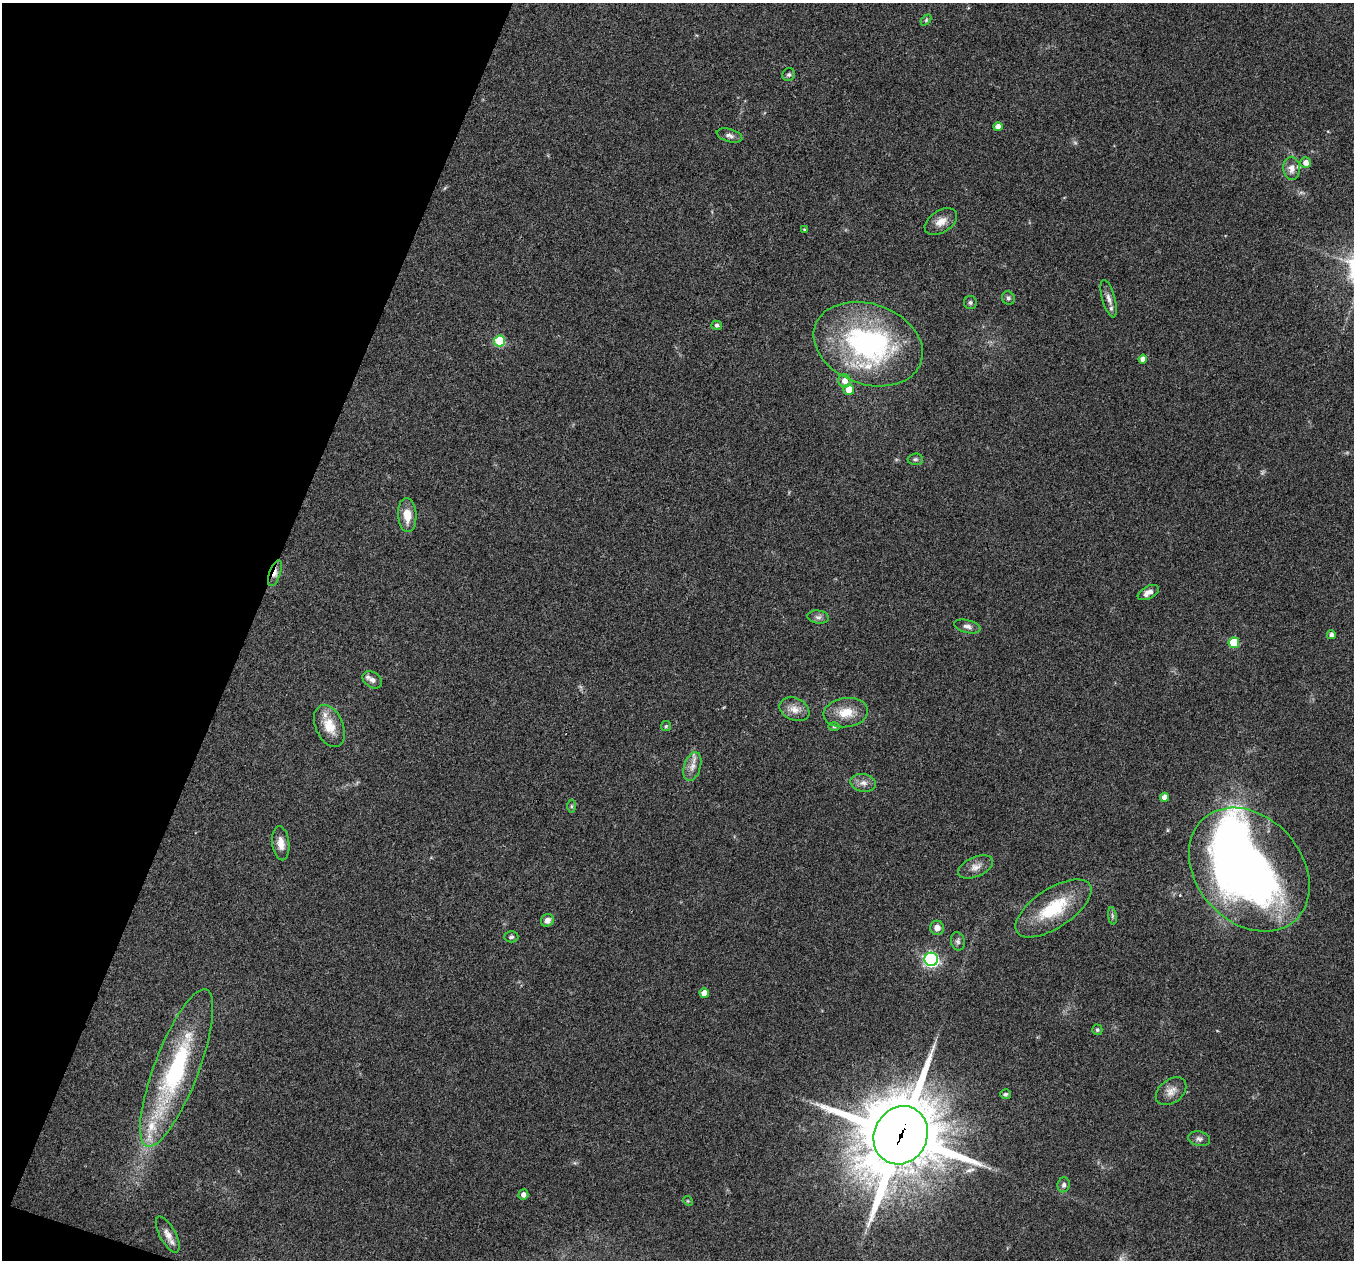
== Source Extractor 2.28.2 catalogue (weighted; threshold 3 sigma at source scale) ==
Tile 9 of 4 x 4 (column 1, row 3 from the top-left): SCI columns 3-1354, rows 1393-2650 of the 5418 x 5431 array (HDU 1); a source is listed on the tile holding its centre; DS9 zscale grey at full resolution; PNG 1356 x 1262 px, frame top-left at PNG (2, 3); each listed source drawn as its Kron ellipse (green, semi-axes under 4 px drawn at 4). Shown black and unused: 19% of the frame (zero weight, under 3 of 4 exposures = <1% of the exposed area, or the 3 px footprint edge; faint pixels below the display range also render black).
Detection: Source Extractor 2.28.2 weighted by HDU 2 'WHT'; one run over the whole footprint, this tile lists its part. Background 0.079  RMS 0.0058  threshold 0.0261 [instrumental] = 3 sigma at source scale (4.5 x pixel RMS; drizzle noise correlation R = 1.50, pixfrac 1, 0.05/0.05 arcsec/px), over >= 5 px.
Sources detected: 61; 2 too faint to see at this stretch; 1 inside a brighter object's white glare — neither listed nor drawn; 2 inside a brighter listed object's ellipse — not listed separately; the other 56 listed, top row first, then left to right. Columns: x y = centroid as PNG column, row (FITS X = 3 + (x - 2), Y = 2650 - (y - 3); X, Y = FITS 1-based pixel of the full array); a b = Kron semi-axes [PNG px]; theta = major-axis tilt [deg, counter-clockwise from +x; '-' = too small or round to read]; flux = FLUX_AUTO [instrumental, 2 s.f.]
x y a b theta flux
926 20 6 4 46 0.73
789 74 7 6 - 1.3
998 127 4 4 - 3.9
730 136 13 6 -16 2.3
1306 163 5 5 - 4.4
1292 168 11 8 -88 4.4
941 222 18 11 33 5.9
804 229 3 3 - 0.53
1008 298 7 6 - 1.3
1109 299 19 6 -74 3.6
970 302 6 6 - 1.3
717 325 5 4 - 1.3
500 341 5 5 - 37
868 344 56 40 -20 120
1143 359 4 4 - 3.8
845 381 6 6 - 4.8
849 389 5 5 - 6.8
915 459 7 5 3 1.2
407 515 17 9 -86 9
275 573 13 5 70 3.4
1148 592 11 6 27 3.8
818 617 11 6 -7 2
967 626 13 6 -14 2.6
1331 635 4 4 - 2.5
1234 643 5 5 - 24
372 680 10 7 -32 2.9
794 709 15 11 -24 5.6
846 713 22 14 7 11
329 726 22 14 -66 12
666 726 5 5 - 0.8
834 727 6 4 0 0.7
692 766 15 8 72 4.4
863 783 13 8 -9 3.6
1165 797 4 4 - 4.6
571 806 6 4 89 0.93
281 843 17 8 -83 5.6
976 867 18 10 24 4.8
1249 870 68 52 -48 390
1053 908 43 19 33 31
1112 916 9 4 -82 1.2
547 920 7 6 - 3.3
937 928 7 7 - 4
511 937 7 5 0 1.1
958 941 9 6 -77 1.8
931 959 6 6 - 140
704 993 5 4 - 5.3
1097 1030 5 5 - 0.95
177 1068 84 22 69 84
1171 1091 17 11 38 5.2
1006 1094 5 5 - 1.1
901 1135 30 26 62 6000
1199 1139 11 7 -14 2.2
1064 1185 7 6 - 1.7
523 1195 5 5 - 2.8
688 1201 5 4 - 0.6
168 1234 20 8 -62 5.1
Overlapping masked pixels (flux is a lower limit): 2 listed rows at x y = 275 573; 901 1135